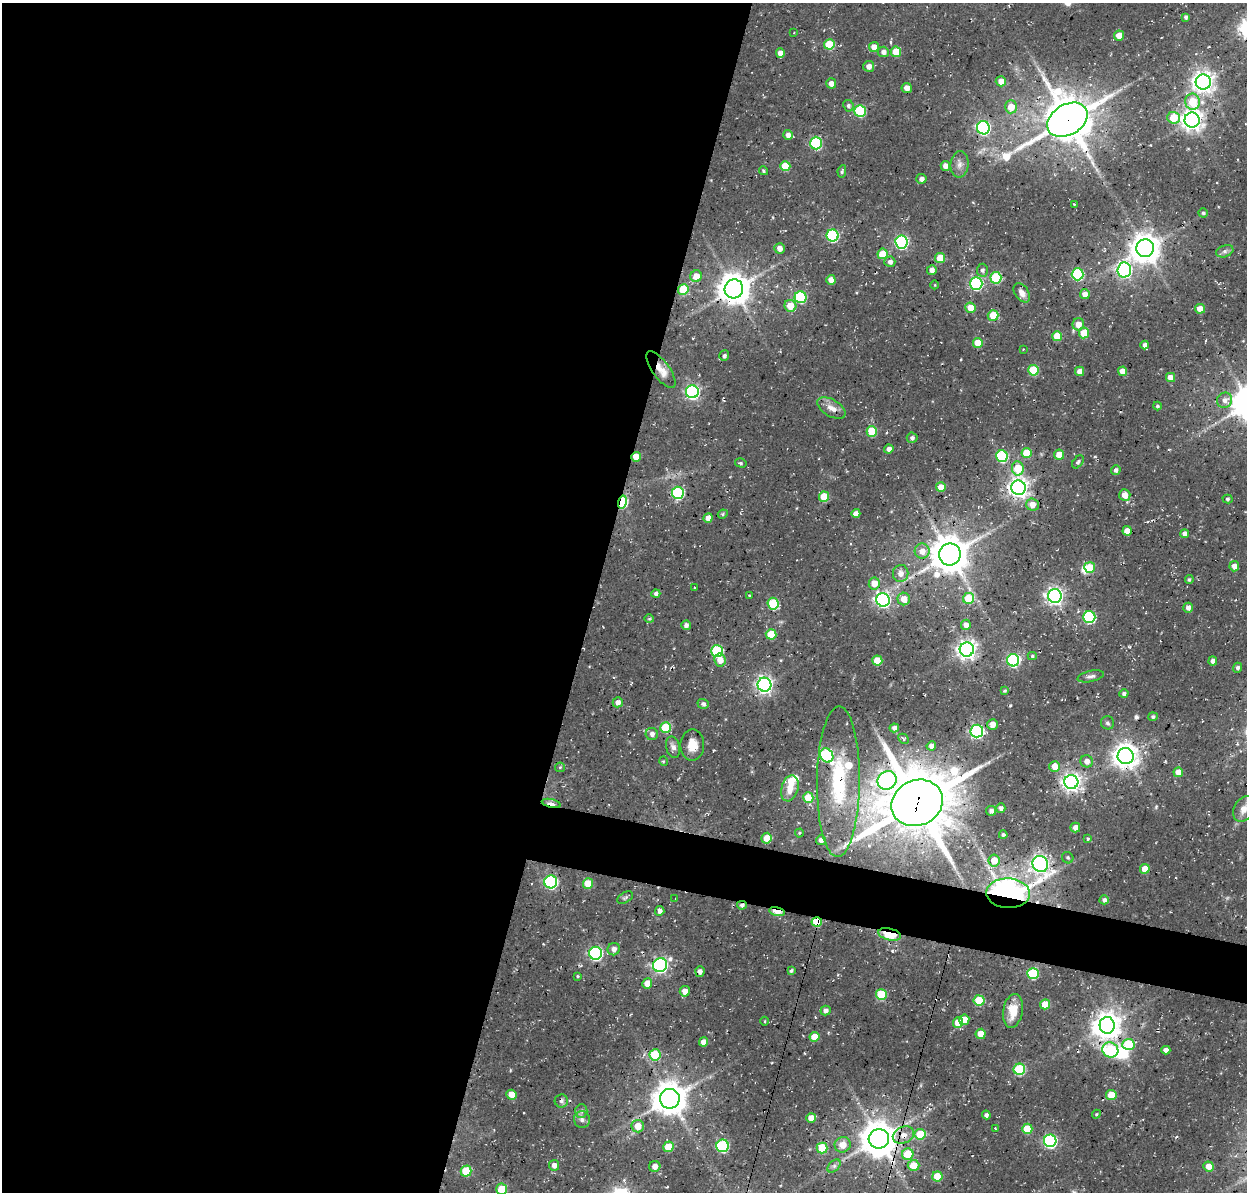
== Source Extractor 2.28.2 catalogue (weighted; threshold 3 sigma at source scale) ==
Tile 5 of 4 x 4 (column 1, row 2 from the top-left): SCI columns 138-1382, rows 2702-3891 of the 5246 x 5340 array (HDU 1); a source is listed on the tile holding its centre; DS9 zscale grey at full resolution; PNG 1249 x 1194 px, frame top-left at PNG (2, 3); each listed source drawn as its Kron ellipse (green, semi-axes under 4 px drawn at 4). Shown black and unused: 51% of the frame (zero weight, under 3 of 4 exposures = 8% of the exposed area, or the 3 px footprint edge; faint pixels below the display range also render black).
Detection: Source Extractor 2.28.2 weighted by HDU 2 'WHT'; one run over the whole footprint, this tile lists its part. Background 0.0296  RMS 0.0039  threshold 0.0174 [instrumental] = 3 sigma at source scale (4.5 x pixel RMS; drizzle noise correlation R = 1.50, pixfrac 1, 0.0396/0.0396 arcsec/px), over >= 5 px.
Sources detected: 246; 1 too faint to see at this stretch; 5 inside a brighter object's white glare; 1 cosmic-ray / hot-pixel residue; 1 long thin detection or spike segment (spike, bleed or trail) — neither listed nor drawn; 2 inside a brighter listed object's ellipse — not listed separately; the other 236 listed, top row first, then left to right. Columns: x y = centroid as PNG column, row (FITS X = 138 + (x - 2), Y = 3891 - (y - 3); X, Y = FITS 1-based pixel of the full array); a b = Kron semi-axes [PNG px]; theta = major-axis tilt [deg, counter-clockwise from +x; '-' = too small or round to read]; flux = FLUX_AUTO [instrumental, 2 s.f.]
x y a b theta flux
1186 17 4 3 - 0.95
794 33 3 2 - 0.31
1119 35 5 5 - 4.3
829 44 5 5 - 16
874 47 5 5 - 3.4
883 52 5 5 - 2
896 52 5 5 - 9
780 53 4 4 - 2.5
869 66 5 5 - 2.6
1001 81 5 5 - 3.7
1203 82 7 7 - 280
831 83 5 5 - 2.9
907 88 5 5 - 2.6
1192 102 8 7 - 12
848 106 6 5 - 1
1011 107 6 6 - 6.1
860 111 6 5 - 29
1173 118 6 6 - 11
1067 120 22 15 31 1600
1192 120 7 7 - 290
983 128 6 6 - 76
788 135 5 5 - 2.3
816 143 6 6 - 38
960 164 13 9 84 2.6
785 166 5 5 - 11
945 166 5 4 - 2.5
763 171 5 4 - 0.65
842 171 6 4 79 0.68
921 179 5 5 - 1.9
1074 204 3 2 - 0.47
1203 213 4 4 - 0.72
833 235 6 6 - 38
901 242 6 6 - 64
780 248 5 5 - 2.8
1145 248 9 9 - 580
1225 251 9 5 19 1.2
883 254 5 5 - 9.5
940 258 5 5 - 8.8
890 262 5 5 - 1.8
932 270 5 5 - 2.2
982 270 6 5 - 1.1
1124 270 7 7 - 110
1078 274 6 6 - 36
696 276 6 5 - 4.9
996 278 6 5 - 27
831 280 5 4 - 3.2
976 283 6 6 - 55
935 285 4 3 - 0.27
683 289 5 5 - 15
734 289 9 9 - 660
1022 293 10 6 -57 2.8
1085 294 5 5 - 2.6
801 297 6 6 - 33
790 306 6 5 - 7.9
970 308 5 5 - 5.6
1200 309 5 5 - 4.6
993 315 5 5 - 9
1078 324 6 6 - 3.7
1084 333 5 5 - 8.7
1057 336 5 5 - 11
978 343 5 5 - 7.7
1145 345 4 4 - 1.6
1023 349 2 2 - 0.28
724 356 5 5 - 1.1
661 370 22 8 -54 4.8
1033 370 5 5 - 17
1080 371 5 4 - 2.8
1123 371 5 4 - 4.1
1170 377 4 4 - 3.8
692 392 6 6 - 80
1225 400 8 7 - 2.3
1157 406 4 4 - 0.75
831 408 16 8 -30 3.5
872 431 5 5 - 14
912 438 5 5 - 1
889 449 4 4 - 2
1027 453 5 5 - 10
1059 455 5 5 - 6.1
1002 456 6 5 - 33
636 457 5 4 - 6.1
1078 462 7 4 51 0.97
741 463 6 4 -16 0.62
1018 468 7 6 - 11
1116 470 5 4 - 1.4
941 487 5 5 - 5.1
1018 488 7 7 - 250
678 493 6 6 - 43
1125 495 6 5 - 4.4
824 497 5 5 - 12
1228 499 5 4 - 0.62
622 502 6 4 75 43
1032 505 6 6 - 3.6
856 513 4 4 - 2.4
723 514 5 4 - 0.62
708 518 5 4 - 3.3
1127 531 5 4 - 3.6
1185 534 4 4 - 2.1
922 551 7 7 - 3.7
950 554 11 10 - 1000
1234 566 5 5 - 2.7
1090 567 5 5 - 10
901 574 8 7 - 2.9
1189 579 4 4 - 0.72
874 583 6 5 - 5.1
695 588 3 2 - 0.27
656 594 4 4 - 1.2
749 595 2 2 - 0.39
1055 596 7 7 - 160
968 598 6 5 - 14
904 599 6 6 - 4.5
883 600 7 6 - 110
773 604 6 5 - 23
1188 608 5 4 - 1.7
1089 617 6 6 - 40
649 619 5 3 - 0.61
686 625 5 4 - 1.7
966 625 5 5 - 2.7
771 634 5 5 - 13
967 649 7 7 - 220
717 651 6 5 - 34
1032 656 4 4 - 0.57
720 660 6 5 - 4.7
1013 660 6 6 - 69
877 661 5 5 - 10
1213 661 4 4 - 1.9
1238 668 5 4 - 0.97
1091 676 13 5 12 1.5
764 685 7 7 - 140
1005 691 4 3 - 0.58
1124 694 4 4 - 1.1
618 702 5 5 - 2.3
703 704 6 5 - 1.2
1153 717 4 4 - 0.91
1108 723 7 6 - 0.93
992 724 5 5 - 2.9
666 728 5 5 - 18
894 728 5 4 - 1.7
977 731 6 6 - 83
652 734 6 6 - 1.8
903 739 6 4 -45 0.8
692 745 15 12 89 5.1
931 746 5 4 - 2.4
673 747 11 7 -76 2
827 755 7 6 - 50
1126 756 8 8 - 400
663 761 5 3 - 0.37
1087 761 6 6 - 2.4
1055 766 5 5 - 5
560 767 5 4 - 0.53
1178 772 5 5 - 4.8
887 780 10 9 - 110
838 782 75 21 89 38
1071 782 7 7 - 180
790 788 13 8 73 5.2
808 798 5 5 - 11
551 803 10 4 -13 4.6
917 803 26 22 25 2600
1001 808 4 4 - 1.5
1244 809 13 9 60 4
991 811 5 5 - 1.8
1075 827 5 5 - 2.8
799 833 4 4 - 0.43
1003 835 4 4 - 0.81
766 838 5 5 - 5.1
1088 838 4 3 - 0.44
821 840 5 5 - 2.2
1068 858 6 5 - 0.73
994 860 6 5 - 6.3
1040 864 8 7 - 150
1145 869 5 4 - 6.7
551 882 6 6 - 62
588 883 5 5 - 9.9
1008 893 22 15 -3 250
625 898 9 5 31 0.89
675 898 2 2 - 0.28
1104 900 4 4 - 1.5
742 905 5 4 - 1.3
660 911 5 4 - 1.7
777 911 8 4 -13 9.5
817 922 5 4 - 18
890 934 11 5 -14 17
614 949 6 6 - 2.3
596 953 6 6 - 70
660 965 7 6 - 100
700 971 5 4 - 1.4
791 971 4 3 - 0.7
1033 973 6 5 - 28
577 976 3 3 - 0.47
647 983 5 5 - 4.9
685 991 5 5 - 3.3
881 995 5 5 - 21
979 1000 5 5 - 17
1045 1004 5 5 - 7.5
826 1011 5 5 - 1.9
1013 1011 17 9 81 7
964 1020 5 5 - 5.8
765 1021 4 3 - 0.39
958 1023 5 5 - 7.7
1107 1025 8 7 - 440
981 1034 5 5 - 4.4
815 1037 5 5 - 6.7
703 1042 4 4 - 3.1
1128 1044 6 5 - 23
1110 1050 8 7 - 26
1166 1050 4 4 - 2.1
655 1055 5 5 - 19
1019 1069 6 5 - 31
512 1095 5 5 - 5.2
1111 1095 5 5 - 9
670 1099 10 10 - 750
561 1101 6 6 - 1.3
581 1111 6 6 - 1.1
1096 1114 4 4 - 0.51
986 1115 4 4 - 1.1
811 1118 5 5 - 4.1
582 1119 8 8 - 1.8
638 1126 6 6 - 6.2
995 1128 3 2 - 0.27
1027 1129 5 5 - 11
920 1134 5 5 - 13
903 1135 11 8 23 3.7
879 1139 10 9 - 870
1050 1141 6 6 - 73
843 1145 8 7 - 4.6
723 1146 6 6 - 41
668 1147 5 5 - 9.3
822 1148 5 5 - 13
908 1154 6 5 - 13
554 1165 5 5 - 2.2
913 1165 6 5 - 7.5
655 1166 6 5 - 2.6
834 1166 8 5 45 1.1
1208 1166 5 5 - 3.5
466 1171 5 5 - 15
937 1176 5 5 - 9.6
502 1189 5 5 - 12
Overlapping masked pixels (flux is a lower limit): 17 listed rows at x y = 1067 120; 661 370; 636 457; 622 502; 950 554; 838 782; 551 803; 917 803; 1008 893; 742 905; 777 911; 817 922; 890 934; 596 953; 1110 1050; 903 1135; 879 1139
Isophote crosses this tile's border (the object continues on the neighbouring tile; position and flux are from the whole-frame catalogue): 2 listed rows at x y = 1244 809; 502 1189